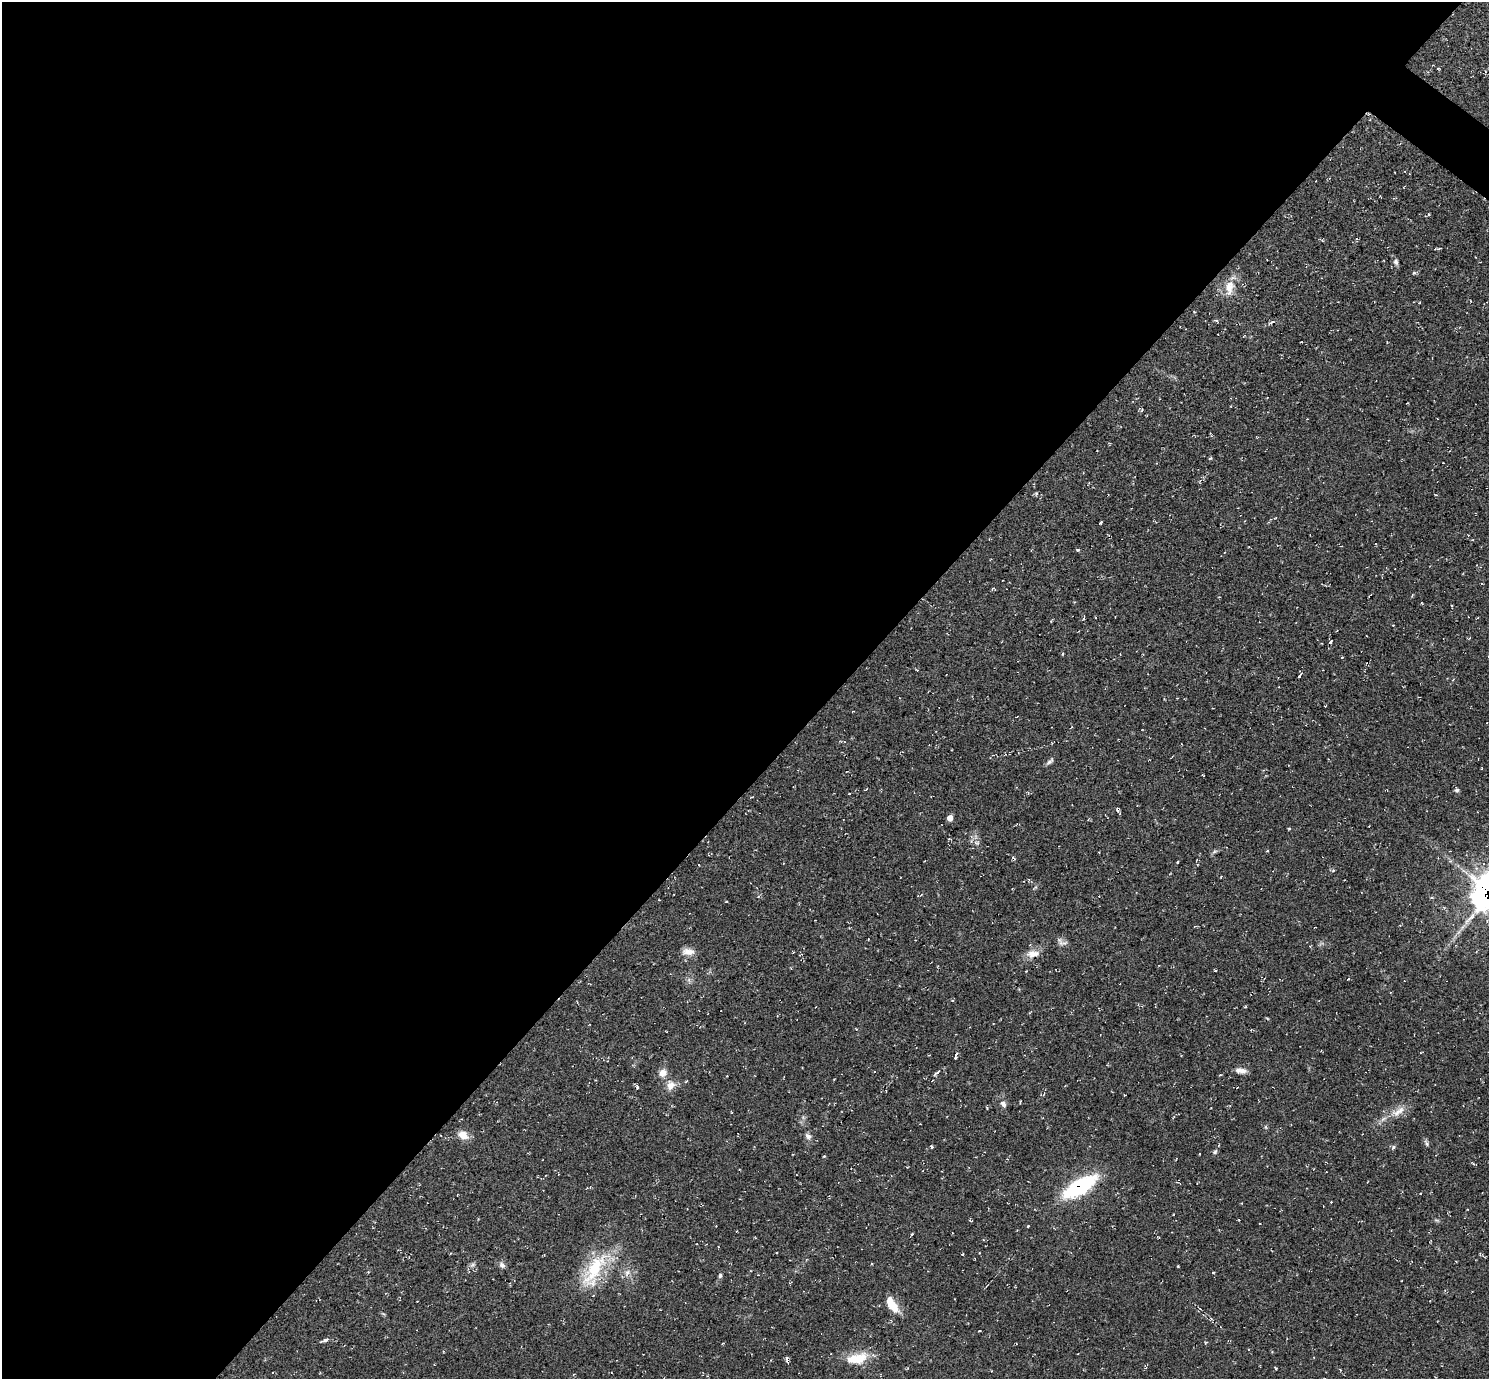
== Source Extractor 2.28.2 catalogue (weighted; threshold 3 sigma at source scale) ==
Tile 5 of 4 x 4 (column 1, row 2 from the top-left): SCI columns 1-1487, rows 2906-4282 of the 5952 x 5956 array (HDU 1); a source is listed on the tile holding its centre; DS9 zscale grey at full resolution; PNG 1491 x 1381 px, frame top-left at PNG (2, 2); no overlay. Shown black and unused: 57% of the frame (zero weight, under 2 of 3 exposures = <1% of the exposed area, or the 3 px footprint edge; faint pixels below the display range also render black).
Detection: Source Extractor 2.28.2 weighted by HDU 2 'WHT'; one run over the whole footprint, this tile lists its part. Background 0.055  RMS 0.008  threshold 0.0362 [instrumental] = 3 sigma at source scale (4.5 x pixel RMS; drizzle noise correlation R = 1.50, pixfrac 1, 0.05/0.05 arcsec/px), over >= 5 px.
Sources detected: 78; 3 cosmic-ray / hot-pixel residue — not listed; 1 inside a brighter listed object's ellipse — not listed separately; the other 74 listed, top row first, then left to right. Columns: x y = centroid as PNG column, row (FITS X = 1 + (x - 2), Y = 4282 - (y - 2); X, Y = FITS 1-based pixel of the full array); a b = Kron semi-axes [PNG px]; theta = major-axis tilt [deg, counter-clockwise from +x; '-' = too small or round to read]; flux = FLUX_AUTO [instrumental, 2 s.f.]
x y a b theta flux
1438 68 4 3 - 0.67
1485 72 4 3 - 0.66
1394 172 2 2 - 0.49
1437 249 7 2 5 1.5
1396 262 8 6 -72 2.1
1414 273 6 4 -17 1
1229 287 23 12 82 12
1216 321 6 4 -20 1.2
1271 322 9 3 25 1.7
1142 410 6 4 48 0.94
1210 458 4 4 - 1
1036 493 4 4 - 1.2
1100 523 3 3 - 1.5
1078 550 4 3 - 0.9
993 589 6 3 45 0.84
1084 618 7 2 79 0.72
1330 641 3 3 - 4.6
1062 654 5 3 - 0.72
1299 675 4 3 - 6.5
1050 761 11 5 39 2.2
1203 775 4 2 - 0.75
866 789 4 2 - 0.74
1457 790 6 6 - 1.7
1118 810 6 3 -57 2.6
950 818 6 5 - 4.4
1289 829 3 3 - 0.79
949 839 5 2 - 0.58
976 843 7 5 -11 2
1214 851 8 4 19 1.5
1267 851 4 3 - 0.69
1178 862 4 3 - 0.64
1062 943 15 6 3 3.2
688 952 17 9 -5 6.1
1033 954 19 10 8 7.3
952 1000 4 3 - 0.75
1245 1007 5 3 - 0.68
856 1029 4 3 - 0.57
956 1054 4 4 - 3.2
1240 1070 14 6 -7 4.7
937 1072 7 3 38 2.4
662 1073 10 9 - 6
671 1085 13 11 61 7
637 1087 5 4 - 1.5
1003 1104 9 6 -59 3.1
987 1108 4 3 - 0.62
1398 1111 24 9 34 10
1266 1127 6 3 -71 0.99
463 1135 14 9 -24 7.8
808 1136 9 7 -43 2.7
1426 1143 9 4 -64 1.7
932 1147 4 3 - 1.3
1393 1147 6 5 - 1.4
1215 1152 7 5 24 1.3
824 1156 4 3 - 0.87
1473 1164 5 4 - 0.93
1080 1186 35 14 32 75
1420 1193 3 2 - 0.58
1331 1202 2 2 - 0.5
970 1221 5 2 - 0.66
912 1234 4 3 - 0.87
963 1254 4 2 - 0.53
472 1265 7 4 18 1.6
502 1265 9 7 -47 2.7
1178 1266 3 2 - 0.73
594 1270 56 20 61 47
627 1272 9 6 39 3.6
1213 1272 3 2 - 0.98
720 1275 7 5 85 1.4
892 1305 20 9 -56 14
979 1331 3 2 - 0.53
325 1340 10 4 21 2.5
1206 1342 5 3 - 0.73
857 1358 28 13 11 20
787 1359 8 3 -84 2.4
Overlapping masked pixels (flux is a lower limit): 1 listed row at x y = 1080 1186
Unlisted compact peaks at least as high as the median listed source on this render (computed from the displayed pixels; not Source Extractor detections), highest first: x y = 1028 1226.